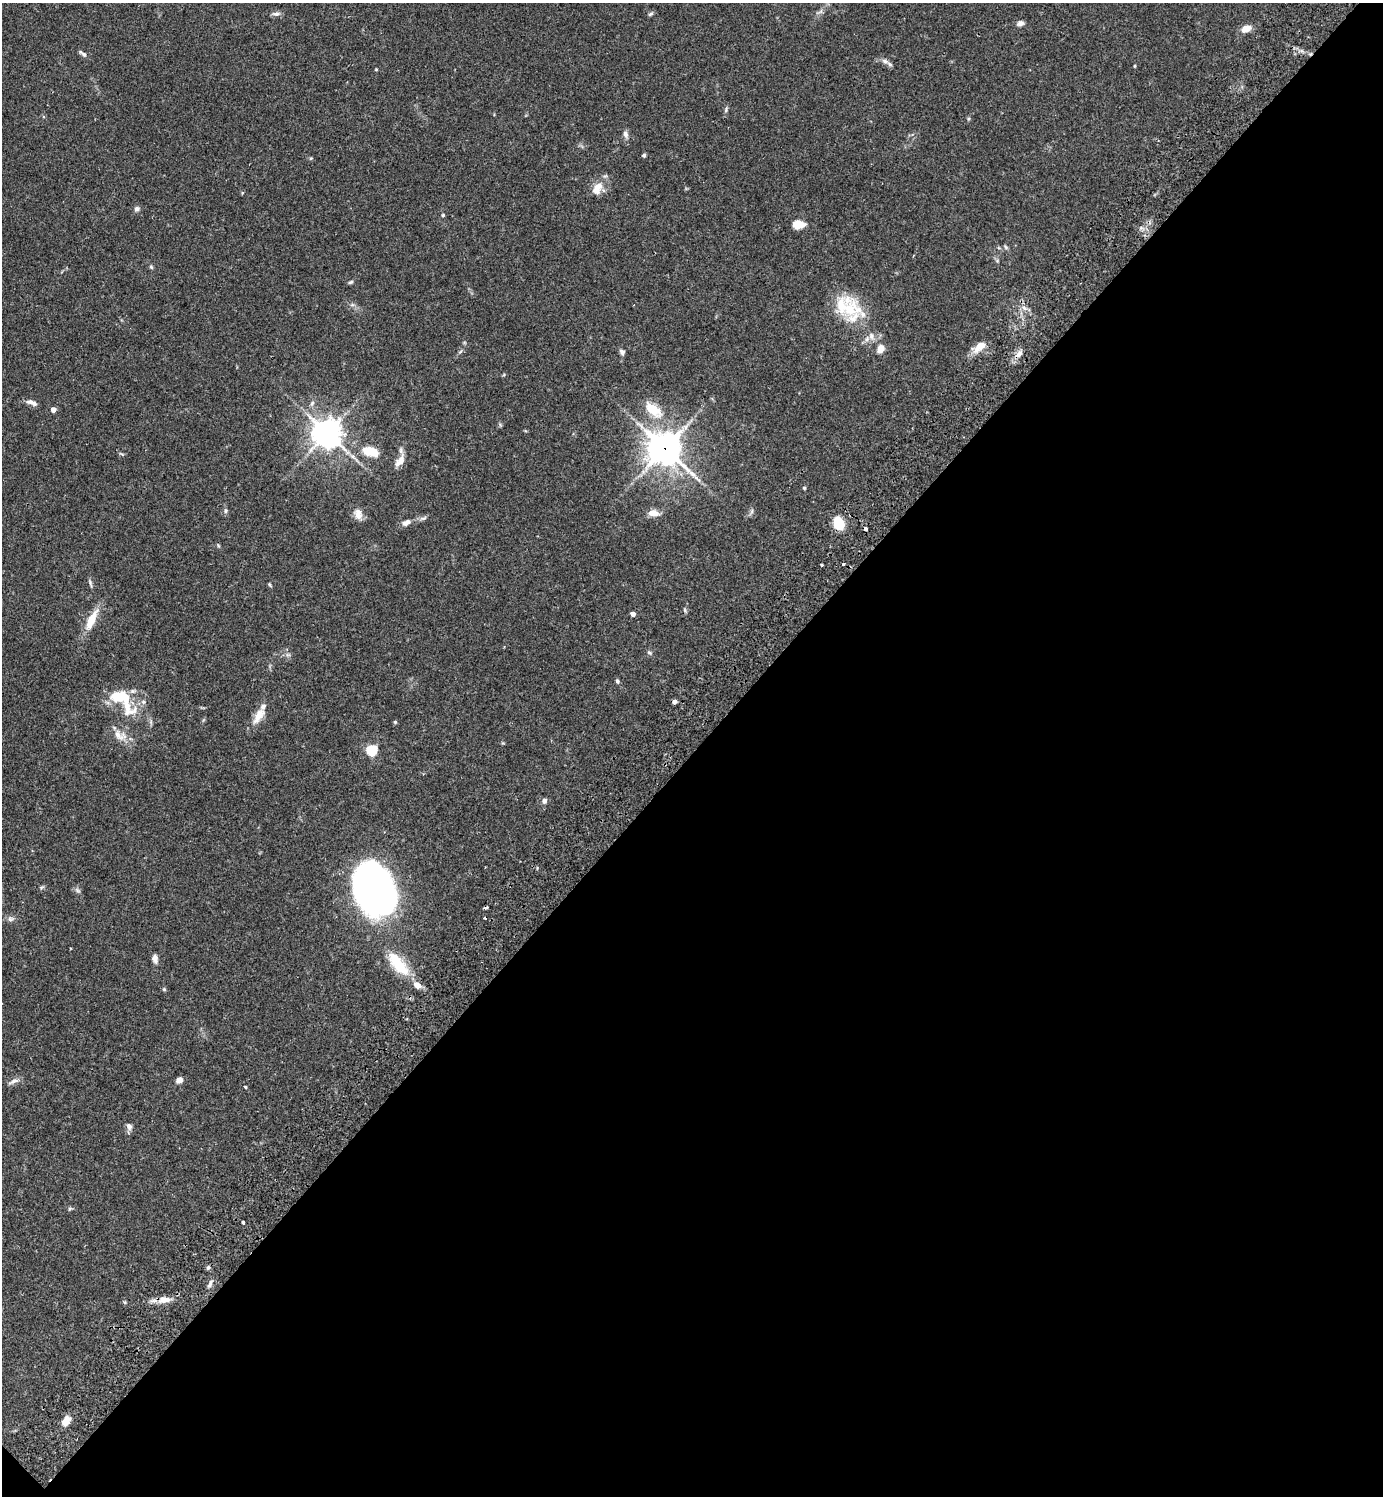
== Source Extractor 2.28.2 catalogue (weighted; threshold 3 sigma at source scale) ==
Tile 15 of 4 x 4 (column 3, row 4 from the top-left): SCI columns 3105-4485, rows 43-1536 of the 6070 x 6063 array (HDU 1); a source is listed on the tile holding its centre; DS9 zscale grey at full resolution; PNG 1385 x 1498 px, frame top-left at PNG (2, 3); no overlay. Shown black and unused: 50% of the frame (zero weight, under 2 of 3 exposures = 3% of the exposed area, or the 3 px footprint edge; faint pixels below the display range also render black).
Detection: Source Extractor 2.28.2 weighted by HDU 2 'WHT'; one run over the whole footprint, this tile lists its part. Background 0.0961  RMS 0.0058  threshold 0.026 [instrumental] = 3 sigma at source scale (4.5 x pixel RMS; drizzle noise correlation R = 1.50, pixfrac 1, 0.05/0.05 arcsec/px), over >= 5 px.
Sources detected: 89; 3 cosmic-ray / hot-pixel residue — not listed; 8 inside a brighter listed object's ellipse — not listed separately; the other 78 listed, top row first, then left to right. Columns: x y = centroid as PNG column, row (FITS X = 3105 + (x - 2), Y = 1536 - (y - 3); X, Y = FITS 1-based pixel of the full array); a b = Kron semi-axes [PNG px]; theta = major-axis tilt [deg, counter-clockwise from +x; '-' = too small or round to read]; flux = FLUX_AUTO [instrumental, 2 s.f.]
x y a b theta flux
276 14 12 5 0 1.9
651 14 7 5 27 1
1020 23 9 7 14 2.1
1246 28 9 6 24 6.3
83 54 12 5 -37 1.6
885 61 9 6 -19 2
1135 66 4 3 - 0.62
376 69 4 3 - 0.51
726 110 8 5 66 1
625 134 11 6 -67 2.1
644 155 5 5 - 0.88
311 158 5 4 - 0.65
597 188 20 12 61 7.2
137 209 7 6 - 1.7
443 215 4 4 - 0.64
798 224 9 6 2 11
1006 247 7 4 -38 0.94
151 267 6 4 -68 0.9
350 282 7 4 27 0.9
352 305 7 4 18 1
848 307 40 26 -23 28
1024 308 8 4 -53 1.7
871 336 11 7 -72 2.9
980 346 15 7 40 7.8
881 349 10 8 60 4.4
622 352 6 5 - 2
1019 354 11 7 40 3.4
31 402 15 6 -17 2.8
312 403 8 5 63 1.6
53 410 4 4 - 4.1
653 410 26 14 -39 15
327 433 9 9 - 730
665 448 14 12 -42 700
370 451 17 9 -15 15
400 461 17 9 56 4.9
804 488 4 4 - 0.78
226 511 7 5 87 1.2
752 511 7 4 72 1.1
653 513 11 8 -5 5.2
358 514 14 10 -66 4.8
423 518 11 5 17 1.6
406 522 13 7 25 3.3
839 523 12 8 -65 18
865 528 4 3 - 2.9
218 545 7 4 -59 0.71
822 565 3 3 - 0.71
90 583 12 4 -71 1.2
270 585 5 4 - 0.74
685 610 6 4 -61 0.87
633 614 4 4 - 3.2
91 620 25 8 63 12
649 653 7 5 -20 1.2
288 655 7 4 -17 1.1
617 681 6 5 - 1.1
674 702 5 4 - 1.7
127 707 32 20 -50 19
258 716 25 10 58 7.4
395 722 5 5 - 0.74
120 735 22 13 -23 7.3
371 750 5 5 - 55
544 801 6 5 - 2.2
41 887 7 4 19 0.85
374 889 48 31 -65 310
77 890 9 5 -45 1.4
10 919 8 7 - 1.8
155 959 11 7 -81 2.6
398 964 37 15 -50 21
164 989 6 4 -46 0.73
179 1080 6 5 - 3.9
13 1081 17 5 26 2.4
245 1087 3 3 - 0.55
129 1126 9 7 -70 2.4
70 1209 6 4 45 0.79
243 1222 3 3 - 1.7
208 1267 6 5 - 1
210 1284 10 5 63 2
164 1300 16 8 6 6.4
66 1421 11 7 57 6.6
Overlapping masked pixels (flux is a lower limit): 2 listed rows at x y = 665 448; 164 1300